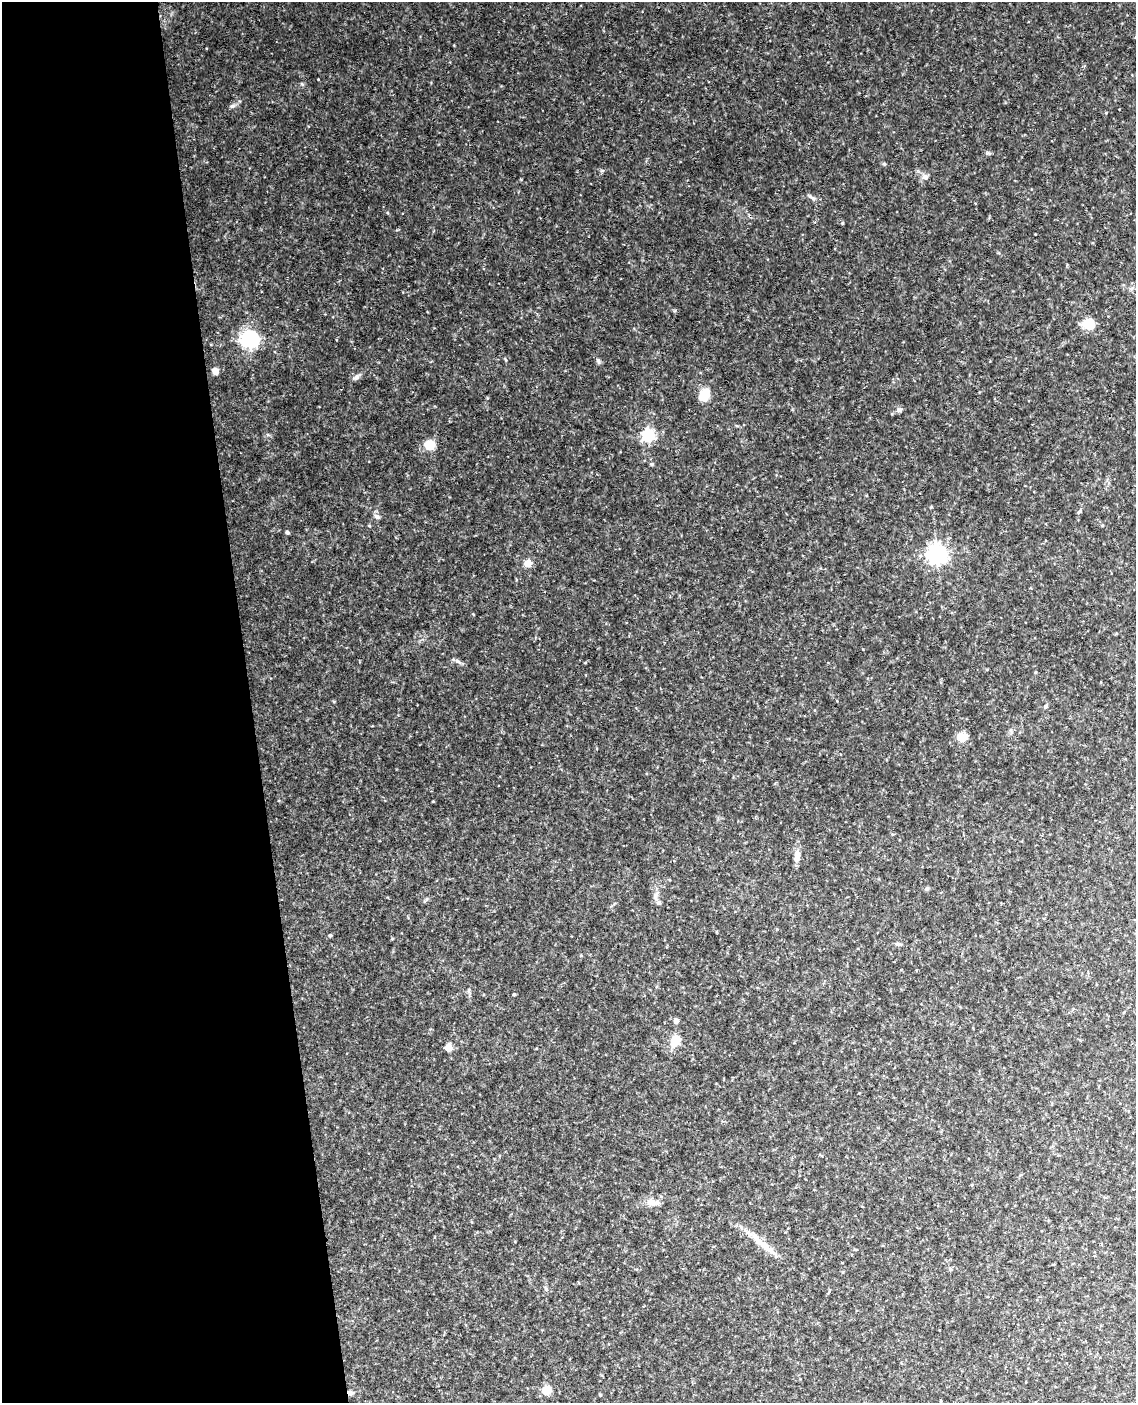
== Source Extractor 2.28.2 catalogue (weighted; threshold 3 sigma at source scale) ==
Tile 5 of 4 x 3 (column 1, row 2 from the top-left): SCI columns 60-1193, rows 1643-3043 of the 4652 x 4581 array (HDU 1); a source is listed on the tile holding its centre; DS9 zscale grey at full resolution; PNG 1138 x 1405 px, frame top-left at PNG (2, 2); no overlay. Shown black and unused: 22% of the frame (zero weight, under 3 of 4 exposures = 6% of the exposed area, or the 3 px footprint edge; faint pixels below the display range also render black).
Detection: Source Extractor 2.28.2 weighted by HDU 2 'WHT'; one run over the whole footprint, this tile lists its part. Background 0.116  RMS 0.01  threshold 0.0451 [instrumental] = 3 sigma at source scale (4.5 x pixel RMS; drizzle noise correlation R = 1.50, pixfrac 1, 0.05/0.05 arcsec/px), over >= 5 px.
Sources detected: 39; all 39 listed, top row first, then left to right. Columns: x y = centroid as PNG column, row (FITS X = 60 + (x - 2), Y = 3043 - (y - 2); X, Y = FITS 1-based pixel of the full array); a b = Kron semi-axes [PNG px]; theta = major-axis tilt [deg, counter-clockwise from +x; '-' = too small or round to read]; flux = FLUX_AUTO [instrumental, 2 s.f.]
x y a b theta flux
232 106 7 4 18 1.8
884 164 5 4 - 1.2
925 177 8 7 - 3.8
811 197 9 4 -35 2.2
842 223 5 3 - 0.87
1088 324 9 8 - 25
249 339 6 6 - 380
598 360 9 4 -63 2
215 371 7 6 - 6.1
356 377 7 6 - 2.5
704 395 14 10 73 15
899 410 7 6 - 2.6
648 435 5 5 - 160
429 445 8 7 - 21
651 464 5 4 - 1.2
1079 512 6 3 20 1
377 516 8 5 -19 2.1
287 532 4 4 - 2.1
937 554 7 6 - 500
527 563 5 4 - 25
457 661 9 4 -35 2.5
1046 706 6 5 - 1.7
962 737 8 7 - 17
433 801 3 2 - 0.72
797 856 17 7 86 6.3
927 889 6 5 - 1.4
655 895 8 5 83 2.9
659 903 7 4 19 1.5
330 935 5 3 - 0.96
898 944 10 3 -9 1.8
514 994 4 3 - 1.1
676 1021 7 6 - 2.8
675 1041 10 7 71 18
448 1048 5 5 - 27
651 1202 12 9 -22 6.6
764 1245 43 7 -40 16
547 1390 6 6 - 21
350 1393 7 5 -39 3
600 1395 4 4 - 0.94
Overlapping masked pixels (flux is a lower limit): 1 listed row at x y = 350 1393
Unlisted compact peaks at least as high as the median listed source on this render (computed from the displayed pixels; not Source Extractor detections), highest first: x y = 302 84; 987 153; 602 170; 268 435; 473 614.